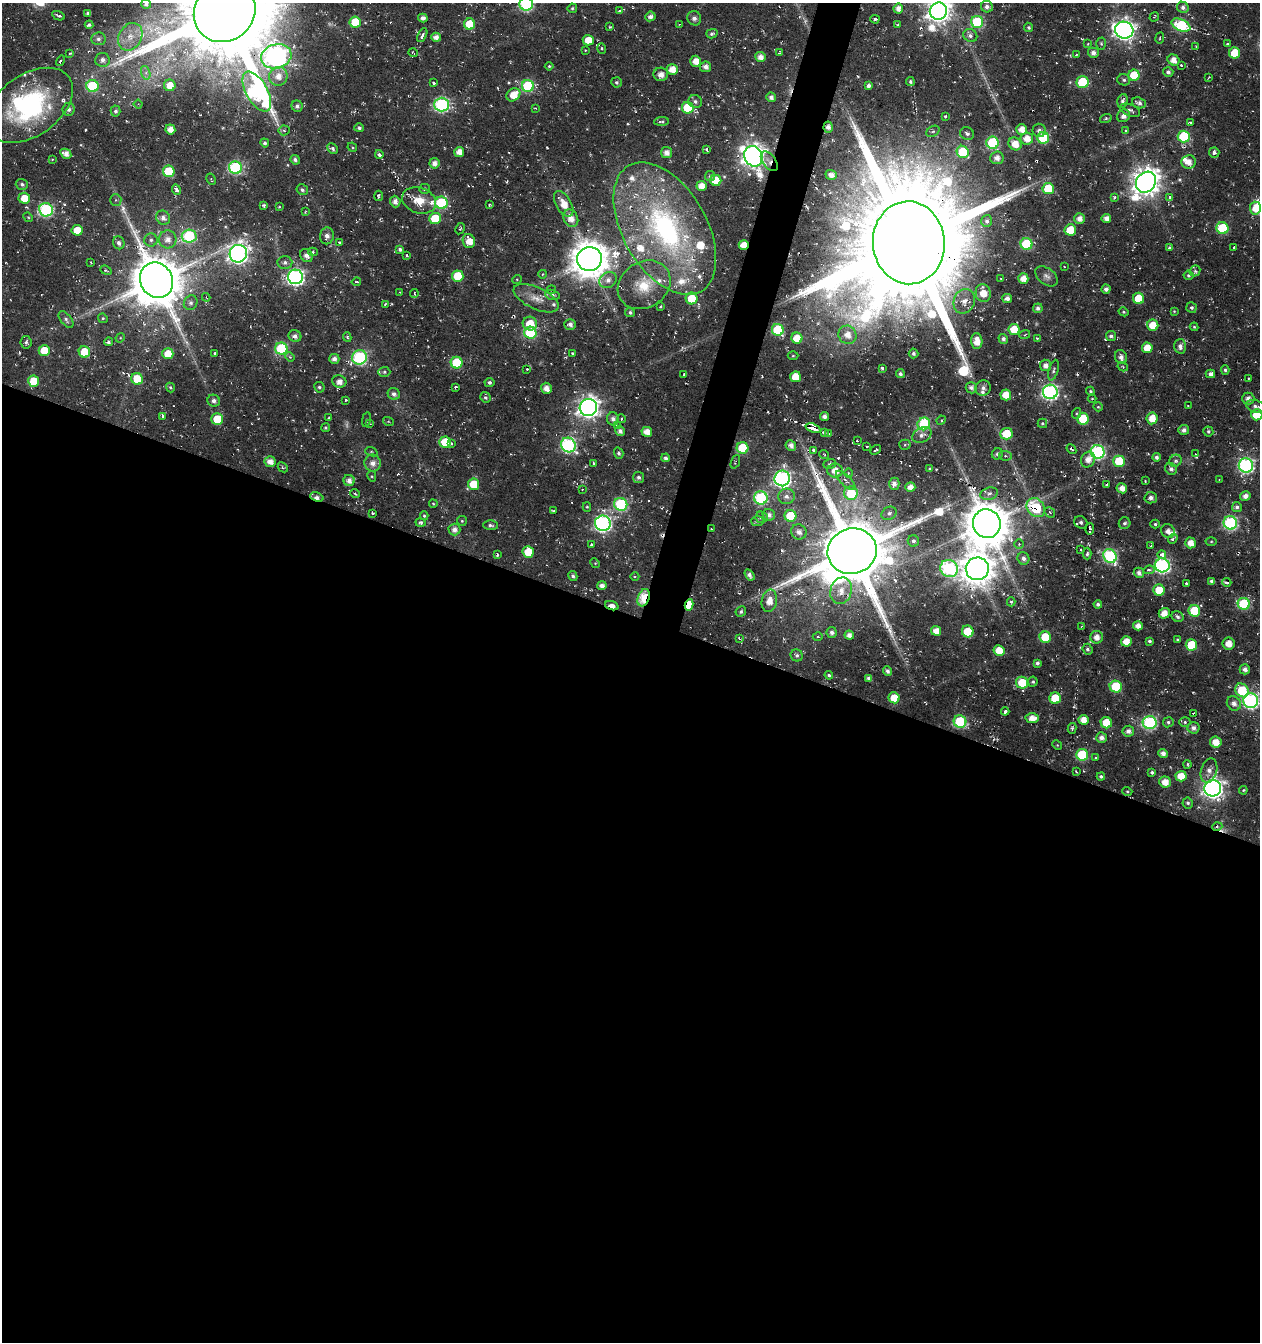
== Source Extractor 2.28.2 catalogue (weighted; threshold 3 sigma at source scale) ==
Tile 14 of 4 x 4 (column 2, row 4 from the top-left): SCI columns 1534-2791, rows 1-1340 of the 5517 x 5361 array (HDU 1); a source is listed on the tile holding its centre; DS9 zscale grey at full resolution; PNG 1262 x 1344 px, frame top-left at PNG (2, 3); each listed source drawn as its Kron ellipse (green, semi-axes under 4 px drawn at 4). Shown black and unused: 56% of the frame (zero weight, under 3 of 6 exposures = <1% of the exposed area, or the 3 px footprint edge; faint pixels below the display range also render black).
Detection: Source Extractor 2.28.2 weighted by HDU 2 'WHT'; one run over the whole footprint, this tile lists its part. Background -0.163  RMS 0.004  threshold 0.0162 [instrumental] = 3 sigma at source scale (4.09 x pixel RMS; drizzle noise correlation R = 1.36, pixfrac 0.8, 0.0396/0.0396 arcsec/px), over >= 5 px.
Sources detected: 565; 4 too faint to see at this stretch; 2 inside a brighter object's white glare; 30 cosmic-ray / hot-pixel residue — neither listed nor drawn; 19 inside a brighter listed object's ellipse — not listed separately; of the other 510, all 500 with FLUX_AUTO >= 0.276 (the completeness limit of this list) listed and drawn (10 fainter detections not listed), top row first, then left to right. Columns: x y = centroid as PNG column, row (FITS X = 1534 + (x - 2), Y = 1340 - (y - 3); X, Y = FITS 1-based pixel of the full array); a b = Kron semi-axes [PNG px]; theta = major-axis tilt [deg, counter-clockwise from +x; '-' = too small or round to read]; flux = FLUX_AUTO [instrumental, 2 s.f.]
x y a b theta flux
146 4 5 5 - 1.6
526 4 6 6 - 59
987 7 6 5 - 1.5
1183 7 6 5 - 1.5
572 8 5 4 - 0.58
898 8 5 5 - 2.6
619 10 3 3 - 0.55
225 11 32 29 44 8700
938 11 9 8 - 300
88 13 4 4 - 1.1
58 16 7 3 -24 0.71
650 16 5 4 - 1.7
1154 17 5 2 - 0.36
423 18 5 4 - 1.9
694 18 7 6 - 1.5
875 19 4 3 - 1.5
355 22 5 5 - 14
977 22 6 6 - 35
470 24 5 5 - 12
679 24 3 2 - 0.45
89 25 4 3 - 0.86
898 25 4 2 - 0.4
1181 25 10 5 -23 49
610 27 3 3 - 0.72
1028 27 5 4 - 0.72
1124 30 9 8 - 220
712 34 6 4 15 0.92
422 35 7 3 63 2
970 36 7 6 - 1.3
130 37 15 11 59 5
436 37 5 4 - 2.3
1160 38 5 3 - 0.38
98 39 7 6 - 1.3
588 40 5 5 - 7.1
1088 44 4 3 - 0.44
1101 44 6 4 -88 0.59
1227 44 4 3 - 0.5
1196 46 3 3 - 0.34
602 48 5 3 - 0.46
585 50 3 2 - 0.35
70 53 4 3 - 0.42
413 53 5 2 - 0.32
780 53 3 3 - 0.53
1093 53 5 5 - 2.1
1235 53 5 5 - 11
1076 55 3 2 - 0.51
276 56 15 12 15 200
760 57 5 5 - 2.7
102 60 7 7 - 1.9
1173 60 6 5 - 3.4
61 61 5 3 - 0.81
696 61 5 5 - 4.6
1181 65 3 3 - 0.4
549 66 4 4 - 0.47
705 67 5 5 - 2.3
672 69 5 5 - 4.8
1168 72 5 5 - 1.2
146 73 7 4 -73 1.1
661 74 7 6 - 2.7
1134 75 5 5 - 14
278 76 9 9 - 4.4
1209 77 3 2 - 0.28
1124 80 6 5 - 0.87
910 81 4 4 - 0.81
616 82 5 5 - 0.86
1083 82 6 6 - 23
434 83 4 3 - 1.1
170 85 6 6 - 4.7
92 86 6 6 - 29
528 86 6 6 - 35
868 86 4 3 - 1.1
257 92 22 10 -61 120
513 95 7 6 - 6.5
771 97 5 4 - 1.7
695 101 7 6 - 1.2
1123 101 7 5 76 1.2
1139 103 7 5 -20 1.4
138 104 4 4 - 0.59
30 105 48 30 35 69
442 105 7 7 - 80
297 106 6 5 - 1.3
535 108 3 3 - 0.39
688 108 6 5 - 17
69 109 6 6 - 1.4
1130 110 11 5 -22 1.4
115 111 5 5 - 0.92
945 116 3 3 - 0.77
1124 116 7 6 - 2.5
1106 118 6 4 17 0.63
661 121 7 4 3 0.7
1190 122 4 2 - 0.77
828 127 5 4 - 2.2
359 128 5 4 - 0.87
170 129 5 5 - 3.6
1022 129 5 5 - 3.9
284 130 5 5 - 0.63
1039 130 7 6 - 1.5
1126 130 3 3 - 0.71
933 131 7 5 29 0.83
967 134 7 6 - 1.3
1184 136 6 6 - 26
1043 138 6 6 - 24
1027 139 6 6 - 4.4
265 143 4 4 - 0.87
993 143 6 6 - 38
1015 144 7 6 - 5.5
352 147 5 4 - 0.42
333 149 6 5 - 0.85
706 149 4 3 - 0.63
459 152 5 5 - 3.1
963 152 6 6 - 25
666 153 5 5 - 2.6
1214 153 5 5 - 1.6
66 154 6 4 -30 2.7
379 154 4 3 - 2.4
753 156 10 9 - 320
997 158 6 6 - 2.6
52 159 2 2 - 0.33
295 160 5 4 - 1.2
769 161 11 6 -54 1.8
1189 162 7 6 - 3.3
434 163 5 5 - 2.4
235 168 6 6 - 53
169 171 6 5 - 20
831 175 6 5 - 2.3
710 176 5 5 - 0.82
211 179 6 3 -60 0.42
716 180 5 5 - 9.9
1146 182 11 9 52 480
22 184 6 5 - 1
701 186 5 5 - 3.6
424 189 5 5 - 0.81
1048 189 5 5 - 19
176 190 5 3 - 2
302 190 6 5 - 0.86
379 196 5 3 - 0.67
1114 197 4 4 - 0.91
1170 197 3 3 - 2.7
24 198 6 5 - 6.4
116 200 6 5 - 0.69
419 200 17 12 -18 6.7
395 202 6 5 - 1.8
441 203 6 6 - 36
564 204 14 7 -59 5.1
489 205 3 2 - 0.44
264 206 4 3 - 0.95
279 207 4 3 - 0.42
1255 208 6 5 - 4.4
46 210 7 6 - 58
305 212 4 2 - 0.31
28 217 5 4 - 0.47
163 218 7 6 - 2.1
435 218 6 5 - 11
571 218 9 7 -63 3.9
1106 218 4 4 - 2.5
1079 219 5 5 - 2.7
987 221 6 5 - 1
1222 228 6 6 - 24
460 229 6 4 60 0.55
665 229 72 42 -60 92
77 230 5 5 - 6.4
1070 230 6 5 - 9
189 236 7 6 - 44
327 236 8 7 - 2.2
168 239 9 9 - 3.2
151 240 6 6 - 1.2
469 241 7 6 - 5.1
339 242 3 3 - 1.2
119 243 6 5 - 1.4
909 243 41 36 -85 15000
1026 244 6 6 - 28
744 245 5 5 - 5.3
1169 247 4 3 - 0.59
1234 247 3 3 - 0.55
400 249 4 3 - 0.98
313 252 5 4 - 0.68
238 254 9 8 - 210
306 255 7 6 - 1.9
407 255 3 2 - 0.55
589 259 12 12 - 970
91 262 3 2 - 0.38
285 262 7 6 - 1.3
1064 267 3 2 - 0.3
106 270 6 4 -21 0.63
1195 271 6 5 - 0.8
543 274 4 3 - 0.32
1188 275 5 5 - 0.69
458 276 6 5 - 13
1046 276 13 8 -37 1.8
295 277 7 7 - 120
1023 278 5 5 - 3.8
517 279 5 3 - 0.32
1001 279 2 2 - 0.41
156 280 18 16 -60 2000
608 280 9 7 37 2.3
356 282 5 3 - 0.59
644 285 28 23 33 13
551 289 4 4 - 0.49
1106 289 4 4 - 1.4
400 292 4 3 - 0.31
983 293 9 7 -79 6.4
414 294 4 3 - 0.71
552 295 7 5 -16 1
206 297 4 4 - 0.47
536 298 24 11 -25 5.7
692 298 6 6 - 8.4
1139 298 6 5 - 11
1007 299 5 4 - 2
964 301 13 10 68 4.7
191 303 7 6 - 1.4
385 304 4 3 - 0.38
661 307 3 2 - 0.42
1038 308 5 4 - 1.4
1191 308 5 5 - 0.94
1174 311 4 4 - 0.39
630 312 5 4 - 0.84
1124 312 5 4 - 0.54
103 318 5 4 - 0.52
66 319 10 5 -52 1.2
530 324 7 7 - 7.6
570 324 5 5 - 1.8
1153 325 5 5 - 8.4
1194 327 4 4 - 0.47
1014 329 5 5 - 8.5
778 330 6 5 - 30
530 333 6 6 - 31
1025 334 5 3 - 0.46
847 335 9 8 - 4.1
295 336 6 5 - 1.8
1111 336 5 5 - 1
347 337 5 4 - 0.64
120 338 5 4 - 0.37
797 338 5 5 - 6.9
1037 338 3 3 - 0.56
1003 339 5 4 - 1.2
977 341 8 5 -87 5.1
26 342 6 5 - 0.98
108 342 4 4 - 0.65
1180 346 7 6 - 1.7
1147 348 5 5 - 6.2
281 349 6 6 - 36
44 351 5 5 - 8.2
84 352 6 5 - 9.9
215 353 3 3 - 1.2
913 353 5 5 - 1.1
168 354 5 5 - 6.9
572 354 3 3 - 0.95
793 356 5 3 - 0.4
290 357 5 4 - 0.52
360 357 7 7 - 68
1121 357 7 6 - 1.8
334 359 5 5 - 2
457 363 6 6 - 20
1045 365 6 5 - 2.3
1123 367 5 3 - 0.4
883 368 3 3 - 1.4
527 369 3 2 - 0.59
1053 370 10 4 74 0.92
1225 370 4 4 - 0.74
384 372 6 5 - 0.68
684 374 3 2 - 0.37
900 374 4 4 - 1.1
1210 374 5 4 - 1.4
795 377 5 5 - 6.2
1249 378 3 2 - 0.5
137 379 6 5 - 10
34 381 6 5 - 11
339 382 7 6 - 2.7
489 382 5 4 - 0.97
170 387 5 4 - 0.62
319 387 5 5 - 0.75
456 387 4 3 - 0.92
546 388 5 5 - 2.7
971 388 6 5 - 1.5
983 388 8 7 - 1.6
1091 391 5 4 - 0.71
1050 392 7 7 - 100
394 394 6 5 - 1.4
1006 395 5 5 - 6.1
485 397 5 5 - 0.87
1248 398 6 6 - 2.1
1092 399 4 3 - 0.29
345 400 3 3 - 0.48
214 401 6 6 - 1.5
1188 406 3 2 - 0.43
1256 406 10 6 -18 1.4
588 407 8 8 - 260
1098 407 5 4 - 0.42
1077 413 5 3 - 0.44
1257 415 5 5 - 8.8
162 416 4 3 - 2.8
824 416 4 4 - 1.9
329 418 3 3 - 1.3
1152 418 6 5 - 5.8
217 419 6 5 - 12
613 419 7 6 - 1.8
621 419 4 3 - 0.43
1083 419 6 5 - 15
366 420 7 3 80 0.5
941 420 5 3 - 0.53
388 421 5 3 - 0.41
1042 423 4 4 - 0.57
369 424 4 3 - 0.4
924 424 6 6 - 29
617 425 4 4 - 0.53
325 428 4 4 - 0.62
813 428 8 4 -21 17
1184 430 5 5 - 1.8
620 431 5 4 - 1.7
1208 431 5 5 - 0.8
647 432 5 5 - 4.1
825 432 3 3 - 2.6
828 434 3 3 - 0.72
1006 434 6 6 - 9.9
922 435 10 7 26 1.7
857 441 3 2 - 0.48
445 442 5 5 - 9.9
451 443 4 3 - 0.5
568 445 8 7 - 72
791 445 5 5 - 2.1
905 445 5 5 - 0.54
867 446 3 3 - 0.82
742 448 6 5 - 17
1071 449 5 3 - 0.74
813 450 3 3 - 2.6
876 450 6 3 33 1.7
371 452 6 4 -20 0.46
1098 452 7 6 - 73
619 453 5 4 - 0.82
824 454 5 3 - 0.32
997 454 6 5 - 1.2
1195 454 3 2 - 0.35
1005 456 6 4 -5 0.71
1156 457 4 4 - 1.2
666 458 4 4 - 1.2
1088 460 8 7 - 3.2
270 461 6 5 - 3
1119 461 6 5 - 17
1175 461 6 5 - 0.92
735 462 7 3 67 0.49
373 463 8 8 - 2.8
594 464 4 3 - 0.84
829 464 6 4 19 0.81
1246 465 7 7 - 88
283 467 5 3 - 0.47
929 469 3 3 - 1.6
1171 469 6 5 - 1.2
835 471 8 7 - 4.7
848 473 5 3 - 0.42
372 476 5 4 - 0.44
638 477 5 5 - 0.93
782 478 8 7 - 140
349 480 6 5 - 2.4
846 480 12 5 -45 1.6
1219 480 4 2 - 0.41
1145 481 3 2 - 0.76
473 484 6 5 - 11
894 484 6 5 - 2.1
1107 485 4 3 - 0.75
910 487 5 5 - 3.1
1122 488 5 5 - 3.1
582 489 3 2 - 0.41
851 493 7 6 - 18
355 494 5 3 - 0.47
989 494 9 6 17 1.7
786 496 8 7 - 2.4
1245 496 5 4 - 2
317 497 7 4 -19 1.9
761 498 7 6 - 49
1151 498 6 5 - 1.5
433 504 4 3 - 0.42
621 504 6 6 - 43
587 507 5 4 - 0.51
1237 507 5 5 - 1
1036 508 10 8 -51 23
553 510 4 2 - 0.45
1050 512 6 4 -46 0.71
372 513 3 3 - 0.49
889 513 8 6 29 1.2
769 515 6 6 - 2
424 516 4 4 - 0.49
790 516 6 5 - 17
762 517 6 5 - 1.1
462 521 5 5 - 0.5
757 521 6 5 - 0.64
421 522 5 4 - 0.83
1081 522 7 6 - 1.2
603 523 8 7 - 110
1125 523 6 5 - 0.85
1230 523 7 6 - 62
987 524 14 14 - 1600
1155 524 5 4 - 0.64
490 525 7 5 -2 0.94
454 529 6 6 - 2.3
711 529 3 2 - 0.59
1090 529 6 3 88 2.4
1168 531 7 6 - 2.2
799 532 8 7 - 2.5
1173 539 5 4 - 0.98
913 541 6 5 - 1
1211 542 5 3 - 0.43
1190 543 5 5 - 3.7
591 544 3 3 - 0.76
1019 544 5 5 - 0.57
1151 545 2 2 - 0.34
1081 550 3 3 - 0.81
852 551 25 22 15 4400
528 552 6 5 - 9.4
1087 554 6 4 -90 0.96
497 555 4 3 - 0.64
1162 555 4 4 - 2.5
1110 556 7 6 - 55
1023 558 6 5 - 1.5
595 563 5 4 - 0.43
1162 565 7 7 - 88
949 568 9 8 - 76
977 569 11 11 - 820
1149 570 6 4 9 1.1
1139 573 5 5 - 1.8
749 575 6 4 -58 1.7
573 576 5 4 - 1
635 577 4 3 - 0.37
1212 581 4 4 - 1.2
1227 582 5 3 - 1.7
1186 583 4 3 - 1.2
602 586 4 4 - 2.1
1159 590 5 5 - 9.1
841 591 13 10 75 5
644 598 9 5 71 28
769 601 11 7 79 4.3
1011 602 4 4 - 0.56
1098 604 4 4 - 1.1
1244 604 6 6 - 29
689 605 5 4 - 11
612 606 7 4 -19 4.7
741 611 5 5 - 0.83
1194 611 6 5 - 19
1164 613 5 5 - 4.2
1178 617 6 5 - 1
1138 626 5 4 - 3
1081 627 4 3 - 0.28
936 631 5 5 - 3.5
968 631 6 5 - 13
832 632 5 5 - 1.4
849 635 4 4 - 2.3
818 637 5 3 - 0.43
1045 637 6 5 - 13
1097 637 6 6 - 3.1
739 639 3 3 - 1.4
1177 639 4 3 - 0.42
1126 641 5 5 - 4.8
1149 641 4 4 - 0.74
1228 643 6 6 - 3.6
1191 645 5 5 - 14
1087 649 5 5 - 0.95
999 650 5 5 - 6.3
797 655 6 6 - 0.99
1037 663 4 4 - 0.98
1245 669 5 5 - 1.5
888 671 5 4 - 1.4
829 675 4 4 - 0.67
869 678 4 4 - 1.4
1033 682 5 4 - 0.7
1022 683 6 6 - 11
1116 687 6 6 - 19
1242 690 7 6 - 15
894 698 5 5 - 7.4
1055 698 6 5 - 13
1251 701 7 7 - 93
1234 703 7 6 - 2.3
1005 711 4 3 - 2.3
1193 713 3 2 - 0.28
1032 718 6 5 - 3.8
1083 720 5 5 - 4
960 721 6 6 - 32
1168 722 5 5 - 0.85
1185 722 5 5 - 0.63
1106 723 6 5 - 8.5
1150 723 7 6 - 59
1072 728 5 4 - 0.82
1193 728 6 5 - 1.7
1128 731 6 5 - 1.9
1101 738 5 5 - 2
1216 742 6 5 - 4.8
1057 745 5 4 - 0.4
1163 753 5 4 - 2.2
1082 755 6 6 - 25
1096 757 3 2 - 0.44
1187 764 4 3 - 0.44
1209 771 12 8 74 2.7
1076 772 4 2 - 0.33
1152 772 4 4 - 0.82
1101 776 4 3 - 0.83
1181 776 5 5 - 6
1165 782 6 5 - 4.5
1213 788 8 8 - 220
1243 790 4 4 - 0.49
1127 791 5 3 - 0.41
1188 803 5 5 - 0.9
1217 827 5 3 - 0.47
Overlapping masked pixels (flux is a lower limit): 15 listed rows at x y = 828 127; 753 156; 769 161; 909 243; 744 245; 813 428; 317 497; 1036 508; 987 524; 711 529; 1090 529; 852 551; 644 598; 689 605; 612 606
Isophote crosses this tile's border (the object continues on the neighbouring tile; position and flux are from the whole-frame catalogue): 7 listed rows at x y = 146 4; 526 4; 225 11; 938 11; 1124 30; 30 105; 1257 415